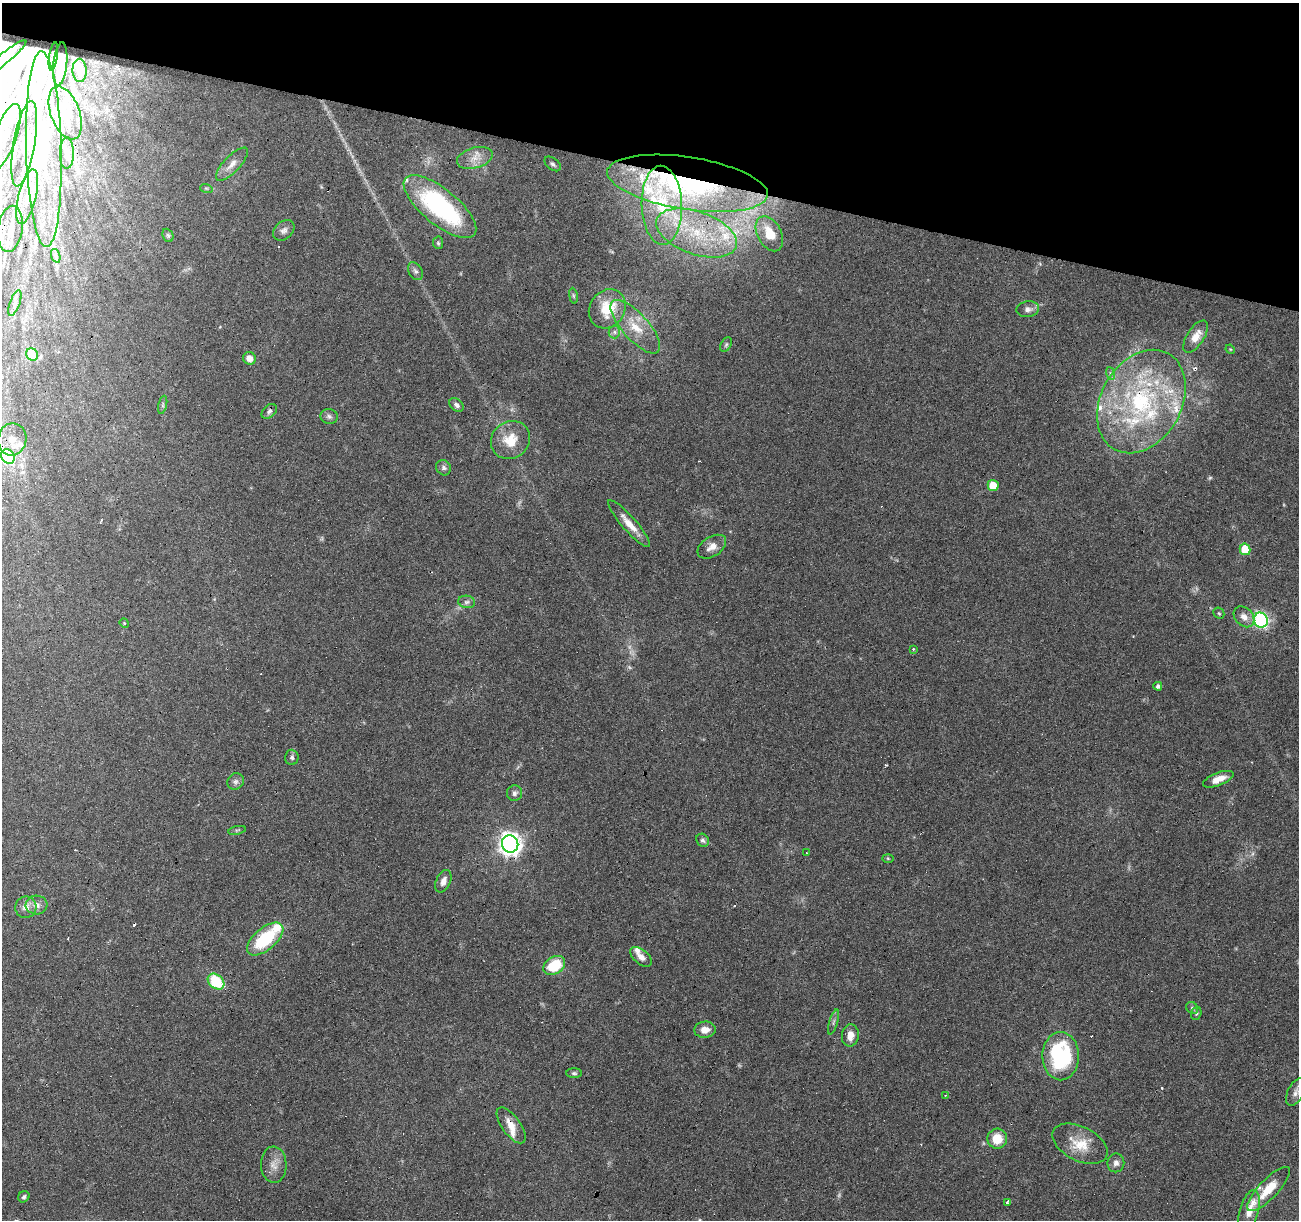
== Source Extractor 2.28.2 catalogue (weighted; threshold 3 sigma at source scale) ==
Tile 2 of 4 x 4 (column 2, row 1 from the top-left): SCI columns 1298-2594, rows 3871-5088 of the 5191 x 5367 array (HDU 1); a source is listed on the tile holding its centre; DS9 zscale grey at full resolution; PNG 1301 x 1222 px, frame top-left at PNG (2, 3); each listed source drawn as its Kron ellipse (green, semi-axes under 4 px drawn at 4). Shown black and unused: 14% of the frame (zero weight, under 4 of 8 exposures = <1% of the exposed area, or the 3 px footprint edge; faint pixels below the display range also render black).
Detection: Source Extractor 2.28.2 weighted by HDU 2 'WHT'; one run over the whole footprint, this tile lists its part. Background 0.0351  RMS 0.0019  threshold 0.00791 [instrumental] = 3 sigma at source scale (4.09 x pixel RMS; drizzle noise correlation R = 1.36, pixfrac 0.8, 0.0396/0.0396 arcsec/px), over >= 5 px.
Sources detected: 139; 4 too faint to see at this stretch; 9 inside a brighter object's white glare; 11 cosmic-ray / hot-pixel residue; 1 long thin detection or spike segment (spike, bleed or trail) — neither listed nor drawn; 23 inside a brighter listed object's ellipse — not listed separately; the other 91 listed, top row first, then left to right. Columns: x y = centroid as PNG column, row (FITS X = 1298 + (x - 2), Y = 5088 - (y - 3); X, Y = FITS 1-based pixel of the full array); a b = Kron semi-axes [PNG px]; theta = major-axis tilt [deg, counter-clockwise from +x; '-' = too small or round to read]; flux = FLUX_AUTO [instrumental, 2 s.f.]
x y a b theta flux
53 57 14 3 81 0.5
4 59 29 5 39 2.3
60 64 22 7 84 2.1
80 70 12 7 -88 0.65
65 113 28 14 -69 4.1
5 137 34 11 71 4.6
24 144 43 10 80 4.8
44 149 98 18 -89 20
67 153 16 7 89 1.1
475 158 18 10 16 2.1
232 164 21 8 46 1.7
553 164 9 5 -37 0.48
687 183 81 26 -9 33
206 188 6 4 -18 0.24
27 197 28 9 76 3.3
662 205 39 20 -88 11
440 207 44 17 -39 28
10 229 23 12 82 2.8
284 230 12 8 43 0.89
697 233 42 21 -19 13
769 234 19 12 -62 4.2
168 235 7 5 -67 0.33
438 243 6 5 - 0.3
56 256 7 4 -71 0.42
415 271 9 6 -59 0.6
573 296 8 4 -81 0.3
15 303 13 5 71 0.79
607 309 20 17 56 6.2
1028 309 11 8 6 1
635 327 34 13 -48 5
614 332 6 6 - 0.5
1195 337 18 8 57 2.2
726 344 8 5 63 0.35
1230 349 5 4 - 0.18
32 354 6 5 - 6.3
249 358 6 6 - 1.4
1110 373 6 4 -71 0.33
1141 401 55 40 60 31
163 405 9 4 77 0.32
456 405 8 6 -37 0.58
269 411 9 6 42 0.5
329 416 9 7 -5 0.62
12 439 16 14 80 2.7
510 440 20 18 37 4.4
8 456 8 6 -57 15
443 468 8 7 - 0.56
993 485 5 5 - 3.9
629 524 30 7 -49 2.5
712 547 16 9 33 1.5
1245 549 6 5 - 5.5
467 602 8 6 -11 0.57
1219 613 6 5 - 0.27
1244 617 12 9 -46 1.4
1261 620 7 7 - 31
124 623 5 4 - 0.2
913 649 3 2 - 0.5
1158 686 4 4 - 0.51
292 757 8 6 -88 0.47
1218 779 16 6 21 2
236 781 9 7 44 0.65
514 793 8 7 - 0.69
237 830 9 3 12 0.28
703 840 7 6 - 0.49
510 844 9 8 - 120
806 853 3 2 - 0.25
888 858 5 3 - 0.2
443 881 12 7 66 1.2
36 905 11 9 -2 1.2
26 907 11 10 - 1.4
265 939 22 11 40 10
641 957 13 7 -40 1.1
554 965 12 8 31 6.7
216 982 9 6 -40 8.5
1192 1008 6 5 - 0.34
1196 1013 6 5 - 0.29
833 1022 13 2 73 0.32
705 1030 11 8 5 1.6
850 1035 11 8 83 1.7
1061 1056 24 18 -89 19
574 1073 8 5 -1 0.36
1296 1092 15 8 63 0.96
945 1095 3 3 - 0.21
511 1125 21 9 -54 2.3
997 1139 10 10 - 3.6
1080 1144 30 17 -27 4.5
1116 1163 9 8 - 0.94
274 1165 18 13 -88 1.9
1269 1189 29 9 47 4.5
24 1197 6 5 - 0.38
1008 1203 4 3 - 0.6
1249 1211 21 9 75 2.2
Overlapping masked pixels (flux is a lower limit): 6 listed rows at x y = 687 183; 440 207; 10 229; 1141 401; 510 844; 511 1125
Isophote crosses this tile's border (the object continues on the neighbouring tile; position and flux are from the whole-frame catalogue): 3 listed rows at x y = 4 59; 5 137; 1296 1092